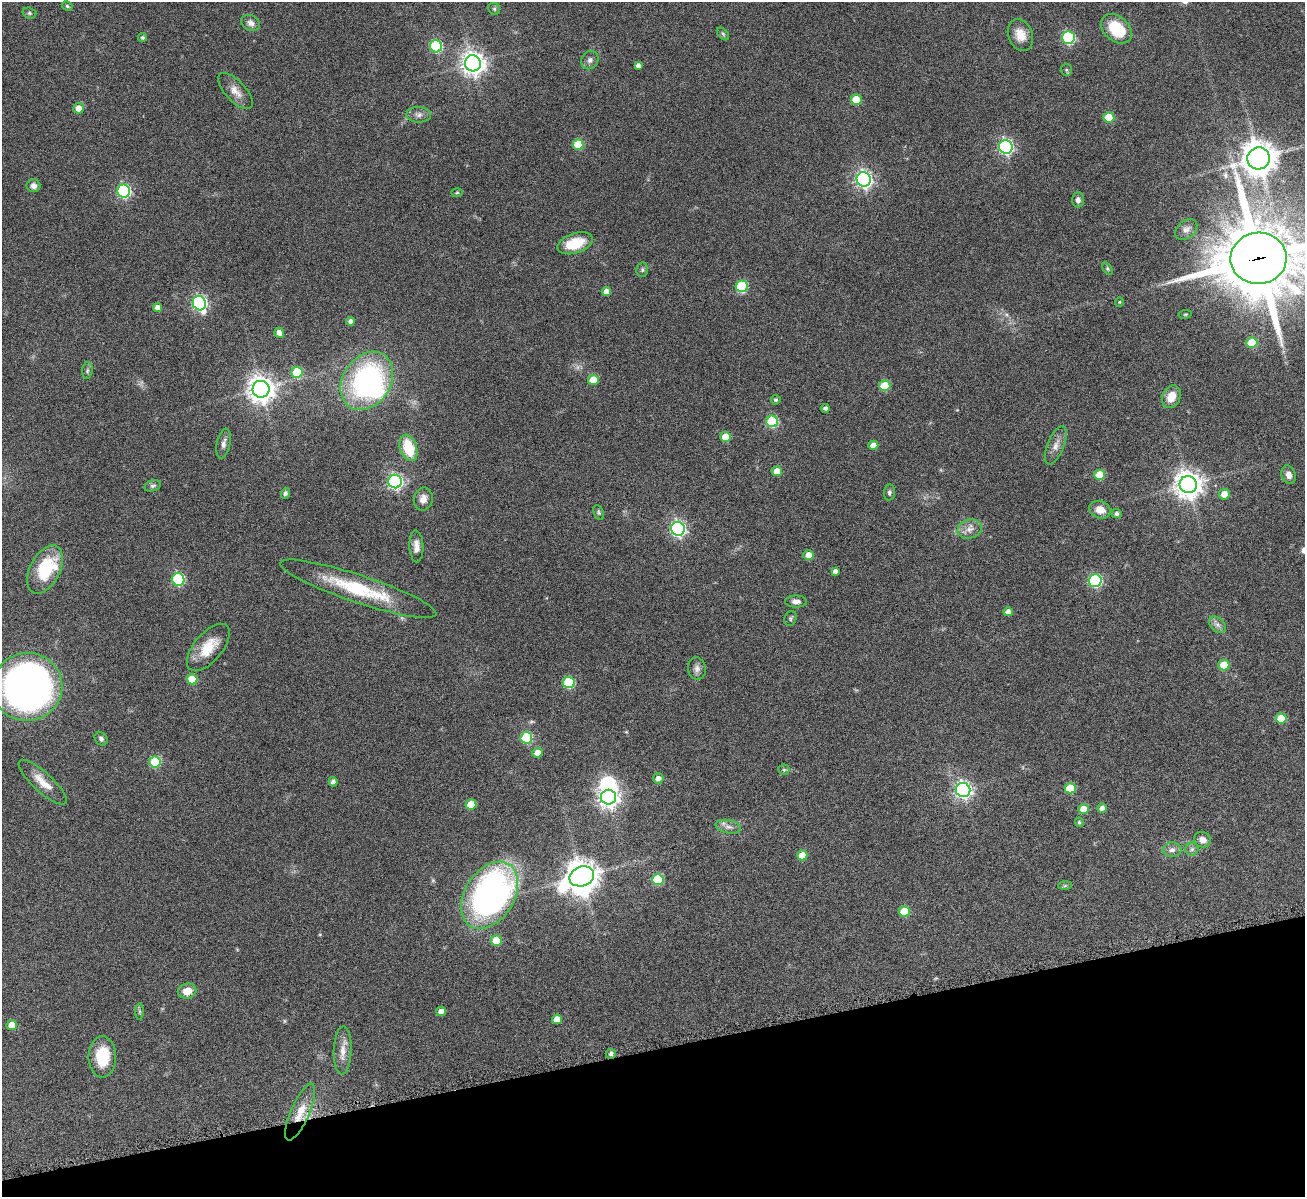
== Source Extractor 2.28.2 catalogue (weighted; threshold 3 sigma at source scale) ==
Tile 14 of 4 x 4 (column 2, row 4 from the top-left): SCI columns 1311-2613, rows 276-1470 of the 5223 x 5210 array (HDU 1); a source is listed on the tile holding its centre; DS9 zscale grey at full resolution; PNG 1307 x 1199 px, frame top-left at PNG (2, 2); each listed source drawn as its Kron ellipse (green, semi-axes under 4 px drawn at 4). Shown black and unused: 12% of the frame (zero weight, under 4 of 8 exposures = <1% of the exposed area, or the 3 px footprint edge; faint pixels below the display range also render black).
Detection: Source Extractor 2.28.2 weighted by HDU 2 'WHT'; one run over the whole footprint, this tile lists its part. Background 0.108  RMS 0.0052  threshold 0.0211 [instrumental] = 3 sigma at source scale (4.09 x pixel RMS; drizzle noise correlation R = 1.36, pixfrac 0.8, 0.05/0.05 arcsec/px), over >= 5 px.
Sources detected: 129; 1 too faint to see at this stretch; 3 inside a brighter object's white glare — neither listed nor drawn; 1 inside a brighter listed object's ellipse — not listed separately; the other 124 listed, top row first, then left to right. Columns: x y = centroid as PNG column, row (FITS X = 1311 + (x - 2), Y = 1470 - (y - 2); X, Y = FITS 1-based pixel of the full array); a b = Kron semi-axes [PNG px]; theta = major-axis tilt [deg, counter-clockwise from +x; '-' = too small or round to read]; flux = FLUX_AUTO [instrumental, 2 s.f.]
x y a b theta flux
67 6 5 4 - 0.69
494 9 6 5 - 0.8
29 13 7 5 -15 0.8
251 23 9 7 -27 2.6
1116 29 17 12 -42 19
723 34 7 4 -46 0.78
1020 35 16 12 -70 6.3
143 37 4 4 - 0.72
1068 38 6 6 - 56
436 46 6 6 - 49
590 60 9 8 - 2
473 63 8 8 - 400
638 66 4 4 - 1.9
1066 70 6 5 - 0.79
235 91 23 10 -47 4.8
856 100 5 5 - 14
79 108 5 5 - 4.9
419 115 12 8 -2 2.4
1109 117 5 5 - 14
578 145 5 5 - 16
1006 147 7 6 - 110
1259 158 11 11 - 870
864 179 7 7 - 160
34 186 7 6 - 2.3
124 191 6 6 - 78
457 193 6 4 1 0.53
1078 200 7 6 - 1.8
1186 229 12 8 39 2.6
575 243 18 10 18 13
1259 258 28 25 2 5100
1107 268 7 4 -60 0.76
642 270 7 5 78 0.96
742 286 6 6 - 34
606 292 4 4 - 3.9
1119 302 5 4 - 0.51
199 303 7 6 - 110
157 307 4 4 - 2.5
1185 314 7 3 8 0.52
350 321 4 4 - 1.6
279 333 5 4 - 2.9
1252 342 5 5 - 16
87 371 8 5 83 1
297 372 5 5 - 22
593 380 5 5 - 8.2
367 381 31 24 57 93
885 386 5 5 - 17
261 389 8 8 - 550
1171 397 12 9 63 5.9
776 400 5 4 - 0.99
826 408 4 4 - 1.5
772 421 6 5 - 37
726 437 5 5 - 10
224 444 15 6 78 2.3
873 445 5 4 - 3.8
1056 445 20 8 68 3.8
408 448 13 8 -72 17
777 471 5 5 - 8.3
1099 475 5 5 - 15
1289 475 9 7 -71 3.1
395 482 7 6 - 120
1188 485 8 8 - 590
153 486 8 5 16 1.2
889 492 8 5 84 1.2
285 493 5 4 - 1.1
1224 494 5 5 - 5.1
423 499 11 9 80 3.4
1100 510 11 8 -20 4.9
599 512 8 4 -68 0.78
1117 514 5 4 - 1.3
678 529 7 6 - 120
970 529 12 9 14 3.4
416 546 16 7 -88 3.5
809 555 5 5 - 5.6
45 570 26 15 63 23
835 571 4 4 - 1.9
178 579 6 6 - 50
1095 581 6 6 - 64
358 589 82 14 -18 32
796 601 11 6 0 2.2
1008 612 4 4 - 2.8
790 618 8 6 71 0.98
1217 625 10 7 -41 2
208 647 28 14 50 13
1224 665 5 5 - 9.3
697 669 11 9 -83 2.3
192 679 5 5 - 14
569 682 6 5 - 32
27 687 35 34 - 260
1281 718 5 5 - 13
526 738 6 6 - 34
101 739 7 6 - 1.5
537 753 5 5 - 4.6
155 762 6 5 - 28
784 770 5 5 - 0.7
658 778 5 5 - 2.4
43 782 31 9 -42 6.9
333 782 4 4 - 1.9
1070 788 5 5 - 17
963 790 7 7 - 170
608 797 7 7 - 300
471 804 5 5 - 12
1102 808 5 4 - 2.3
1083 809 5 5 - 6.4
1079 822 5 4 - 0.8
728 827 12 6 -10 2.5
1202 840 8 7 - 3.1
1192 849 6 6 - 1.2
1172 850 9 7 6 2.2
802 855 5 5 - 7.6
582 876 12 9 20 750
658 879 5 5 - 27
1065 886 7 4 2 0.7
490 895 36 24 58 180
905 911 5 5 - 14
496 940 5 5 - 13
187 991 9 7 13 5.5
139 1011 8 4 90 0.88
441 1011 5 5 - 2.9
557 1019 5 5 - 5.6
12 1025 5 5 - 8.6
343 1050 24 9 88 5.2
611 1054 5 5 - 1.6
102 1057 20 14 -90 17
300 1112 31 9 66 9.4
Overlapping masked pixels (flux is a lower limit): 2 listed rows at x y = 1259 258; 300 1112
Isophote crosses this tile's border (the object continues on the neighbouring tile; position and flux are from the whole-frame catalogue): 2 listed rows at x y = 1259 258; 27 687